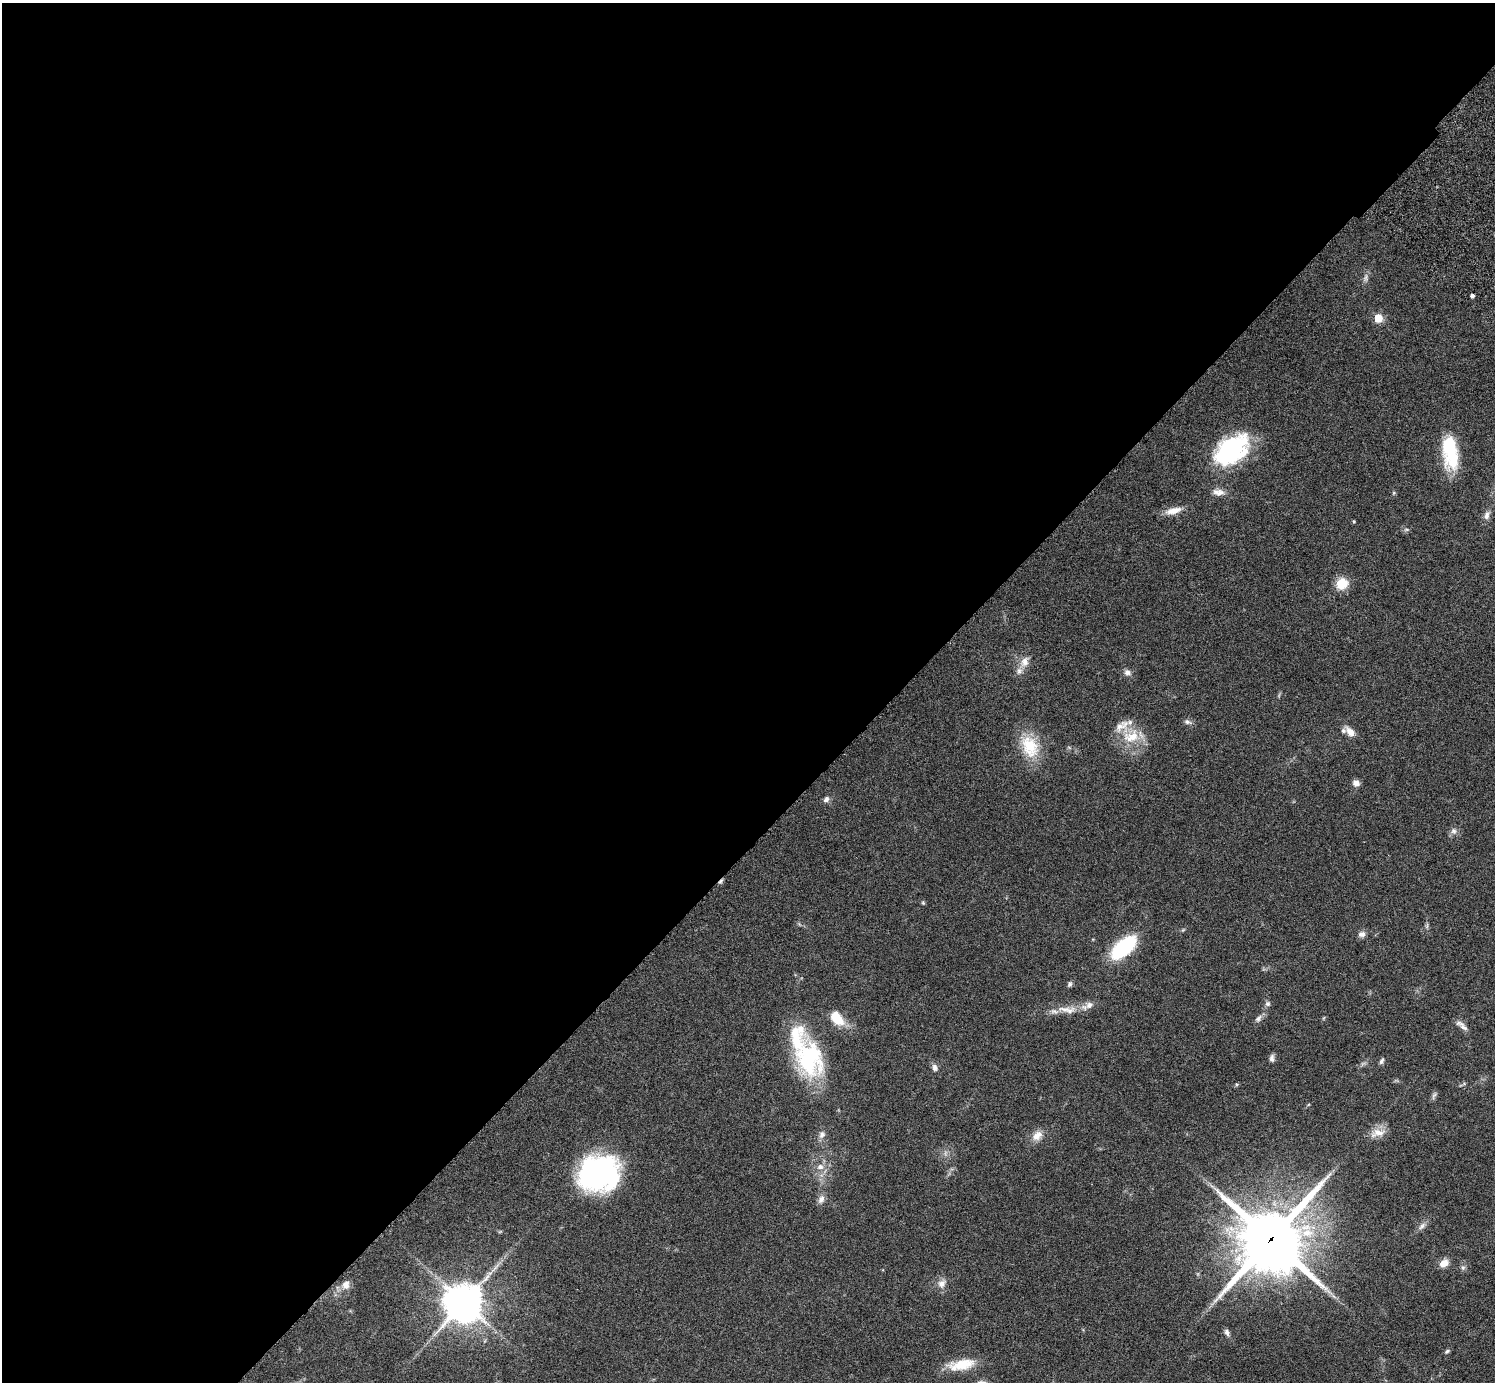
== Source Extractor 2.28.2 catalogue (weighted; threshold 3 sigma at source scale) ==
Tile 5 of 4 x 4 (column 1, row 2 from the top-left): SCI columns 46-1538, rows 3105-4484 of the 6060 x 6070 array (HDU 1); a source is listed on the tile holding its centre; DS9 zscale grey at full resolution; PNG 1497 x 1384 px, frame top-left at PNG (2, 3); no overlay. Shown black and unused: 60% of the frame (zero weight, under 3 of 6 exposures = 3% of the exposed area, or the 3 px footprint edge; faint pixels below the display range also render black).
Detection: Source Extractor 2.28.2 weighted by HDU 2 'WHT'; one run over the whole footprint, this tile lists its part. Background 0.0834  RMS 0.0046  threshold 0.0187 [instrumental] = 3 sigma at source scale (4.09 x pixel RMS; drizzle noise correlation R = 1.36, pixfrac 0.8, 0.05/0.05 arcsec/px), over >= 5 px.
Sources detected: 60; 2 too faint to see at this stretch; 1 cosmic-ray / hot-pixel residue — not listed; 5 inside a brighter listed object's ellipse — not listed separately; the other 52 listed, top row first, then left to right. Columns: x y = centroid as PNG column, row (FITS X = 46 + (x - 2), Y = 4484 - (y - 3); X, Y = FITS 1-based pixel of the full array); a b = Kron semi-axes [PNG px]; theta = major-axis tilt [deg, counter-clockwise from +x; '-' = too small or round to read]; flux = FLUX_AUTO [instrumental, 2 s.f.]
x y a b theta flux
1366 277 13 4 90 1.4
1472 296 4 3 - 1.3
1378 318 5 5 - 15
1231 450 39 24 36 54
1450 452 39 16 -83 23
1220 493 13 9 10 2.9
1394 493 6 4 88 0.55
1173 511 22 8 14 4.8
1487 515 13 7 72 2.1
1354 521 4 3 - 0.43
1406 529 7 4 0 0.74
1342 583 12 11 - 8.7
1025 662 16 10 65 3.8
1127 672 9 8 - 1.9
1187 722 10 7 -17 1.5
1350 732 14 7 -47 3.6
1131 736 27 18 14 13
1030 746 33 22 -66 15
1356 783 8 7 - 2
826 799 8 7 - 1.7
1454 831 9 8 - 1.7
923 903 6 4 -45 0.52
1427 926 9 3 77 0.79
1362 934 10 8 2 1.8
1124 947 31 15 41 30
1069 984 7 5 73 0.91
1268 1004 7 6 - 1.1
1067 1010 32 10 -4 6.6
837 1018 15 9 -50 12
1258 1019 11 6 53 1.6
1462 1025 18 6 -40 2.3
809 1058 50 34 -77 44
1272 1058 9 6 -88 1.4
1381 1061 8 5 63 1
935 1068 11 7 -69 1.6
1434 1095 12 4 63 0.99
1378 1133 22 11 12 5
822 1134 11 9 67 2.2
1037 1136 16 11 44 4.2
820 1167 10 8 2 2.7
598 1173 39 32 16 90
821 1199 13 8 65 2.2
1422 1226 13 7 45 1.8
1271 1239 24 23 - 2600
1444 1263 10 7 38 4
1463 1267 7 6 - 1
942 1283 13 10 50 3
346 1285 14 10 62 3.5
463 1303 13 11 48 1200
1227 1332 9 6 -63 1.4
1447 1351 7 4 38 0.86
961 1365 32 12 10 11
Overlapping masked pixels (flux is a lower limit): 1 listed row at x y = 1271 1239